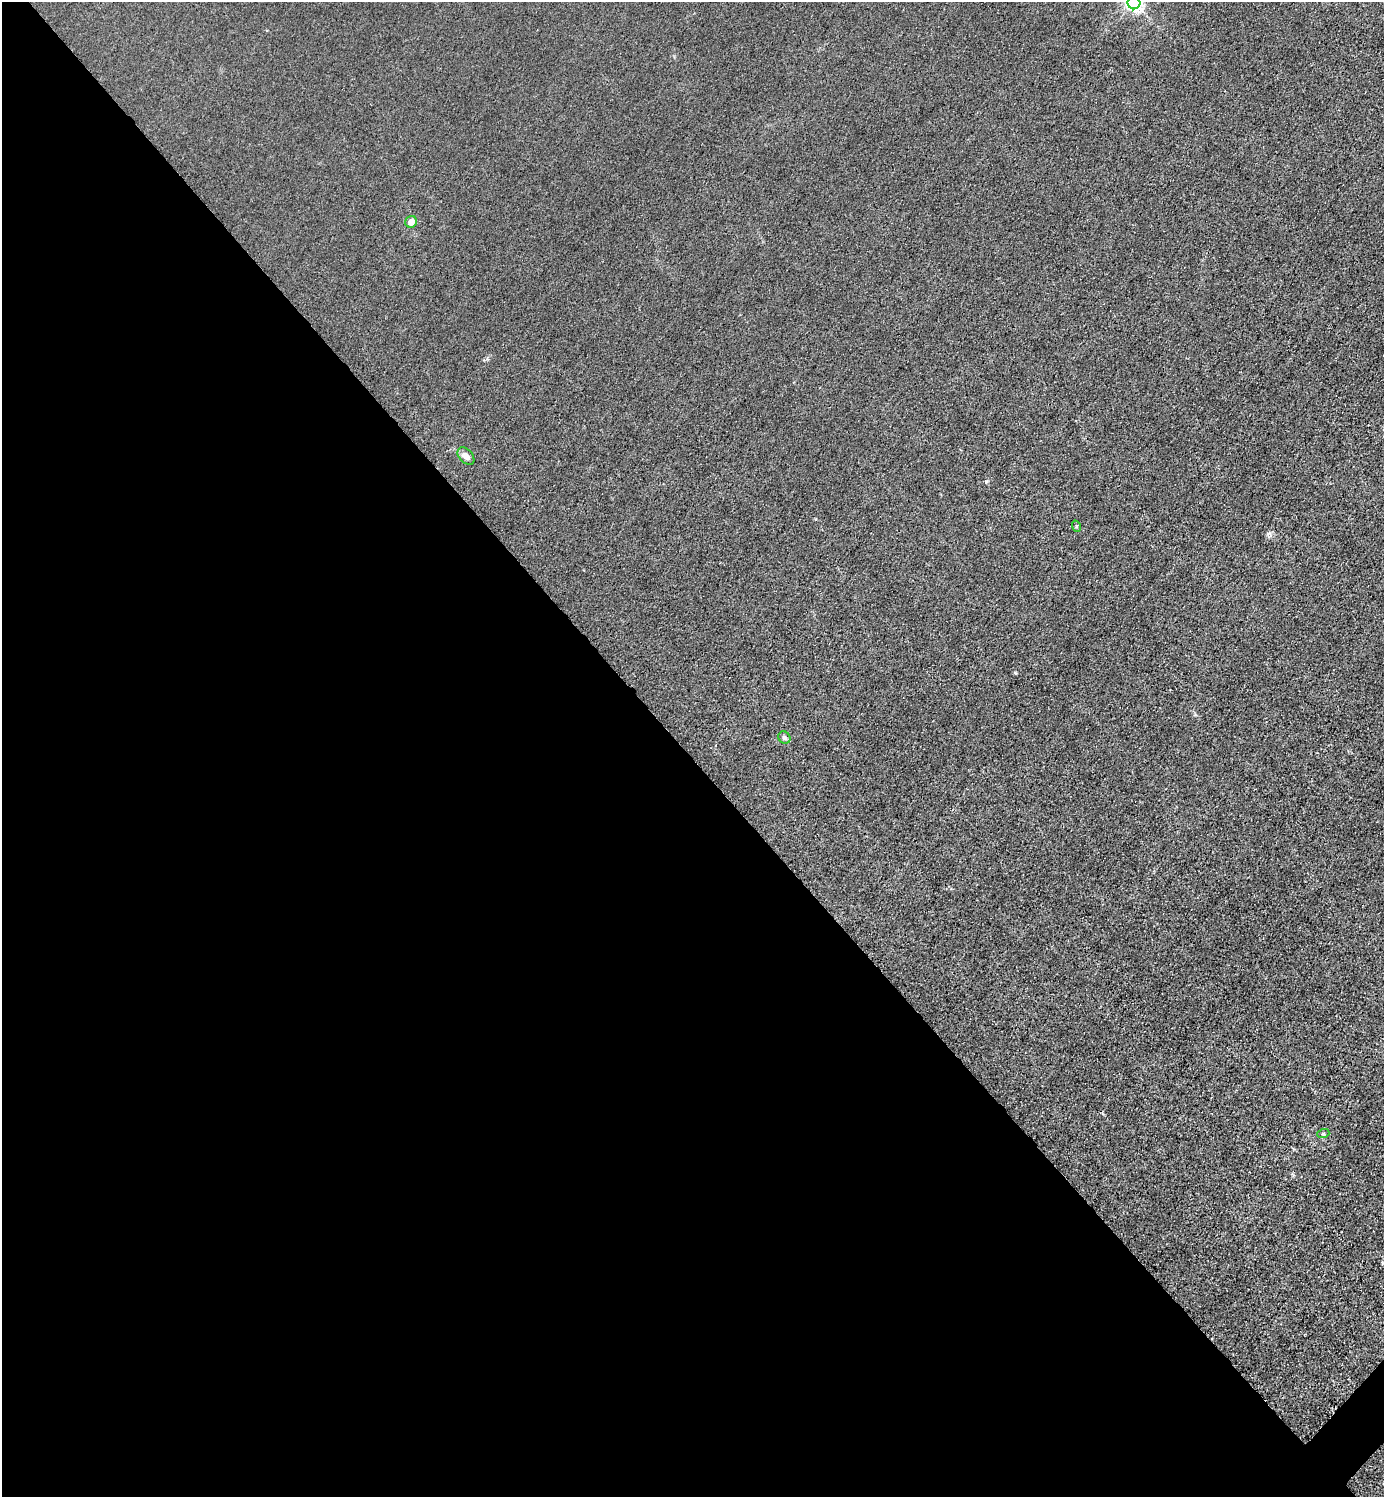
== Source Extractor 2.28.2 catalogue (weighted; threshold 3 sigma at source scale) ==
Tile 9 of 4 x 4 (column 1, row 3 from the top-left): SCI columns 301-1682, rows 1498-2992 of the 5985 x 5985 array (HDU 1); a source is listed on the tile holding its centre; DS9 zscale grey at full resolution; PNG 1386 x 1499 px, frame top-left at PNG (2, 2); each listed source drawn as its Kron ellipse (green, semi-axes under 4 px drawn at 4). Shown black and unused: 50% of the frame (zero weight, under 3 of 4 exposures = <1% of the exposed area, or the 3 px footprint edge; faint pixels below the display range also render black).
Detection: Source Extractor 2.28.2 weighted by HDU 2 'WHT'; one run over the whole footprint, this tile lists its part. Background 0.0221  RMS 0.0062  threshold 0.0279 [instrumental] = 3 sigma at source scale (4.5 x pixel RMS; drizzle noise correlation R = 1.50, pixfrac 1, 0.05/0.05 arcsec/px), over >= 5 px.
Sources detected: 6; all 6 listed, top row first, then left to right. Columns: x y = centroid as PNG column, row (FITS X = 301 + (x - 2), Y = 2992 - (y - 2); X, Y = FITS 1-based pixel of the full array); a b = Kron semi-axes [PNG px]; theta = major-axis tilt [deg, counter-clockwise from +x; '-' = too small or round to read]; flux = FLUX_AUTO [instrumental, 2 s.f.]
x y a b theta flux
1134 3 6 6 - 200
411 222 6 5 - 5.6
466 456 10 6 -46 3.8
1076 526 6 3 -72 0.64
784 737 6 5 - 1.8
1323 1134 6 4 18 0.85
Isophote crosses this tile's border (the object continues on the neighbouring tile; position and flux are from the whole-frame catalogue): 1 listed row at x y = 1134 3